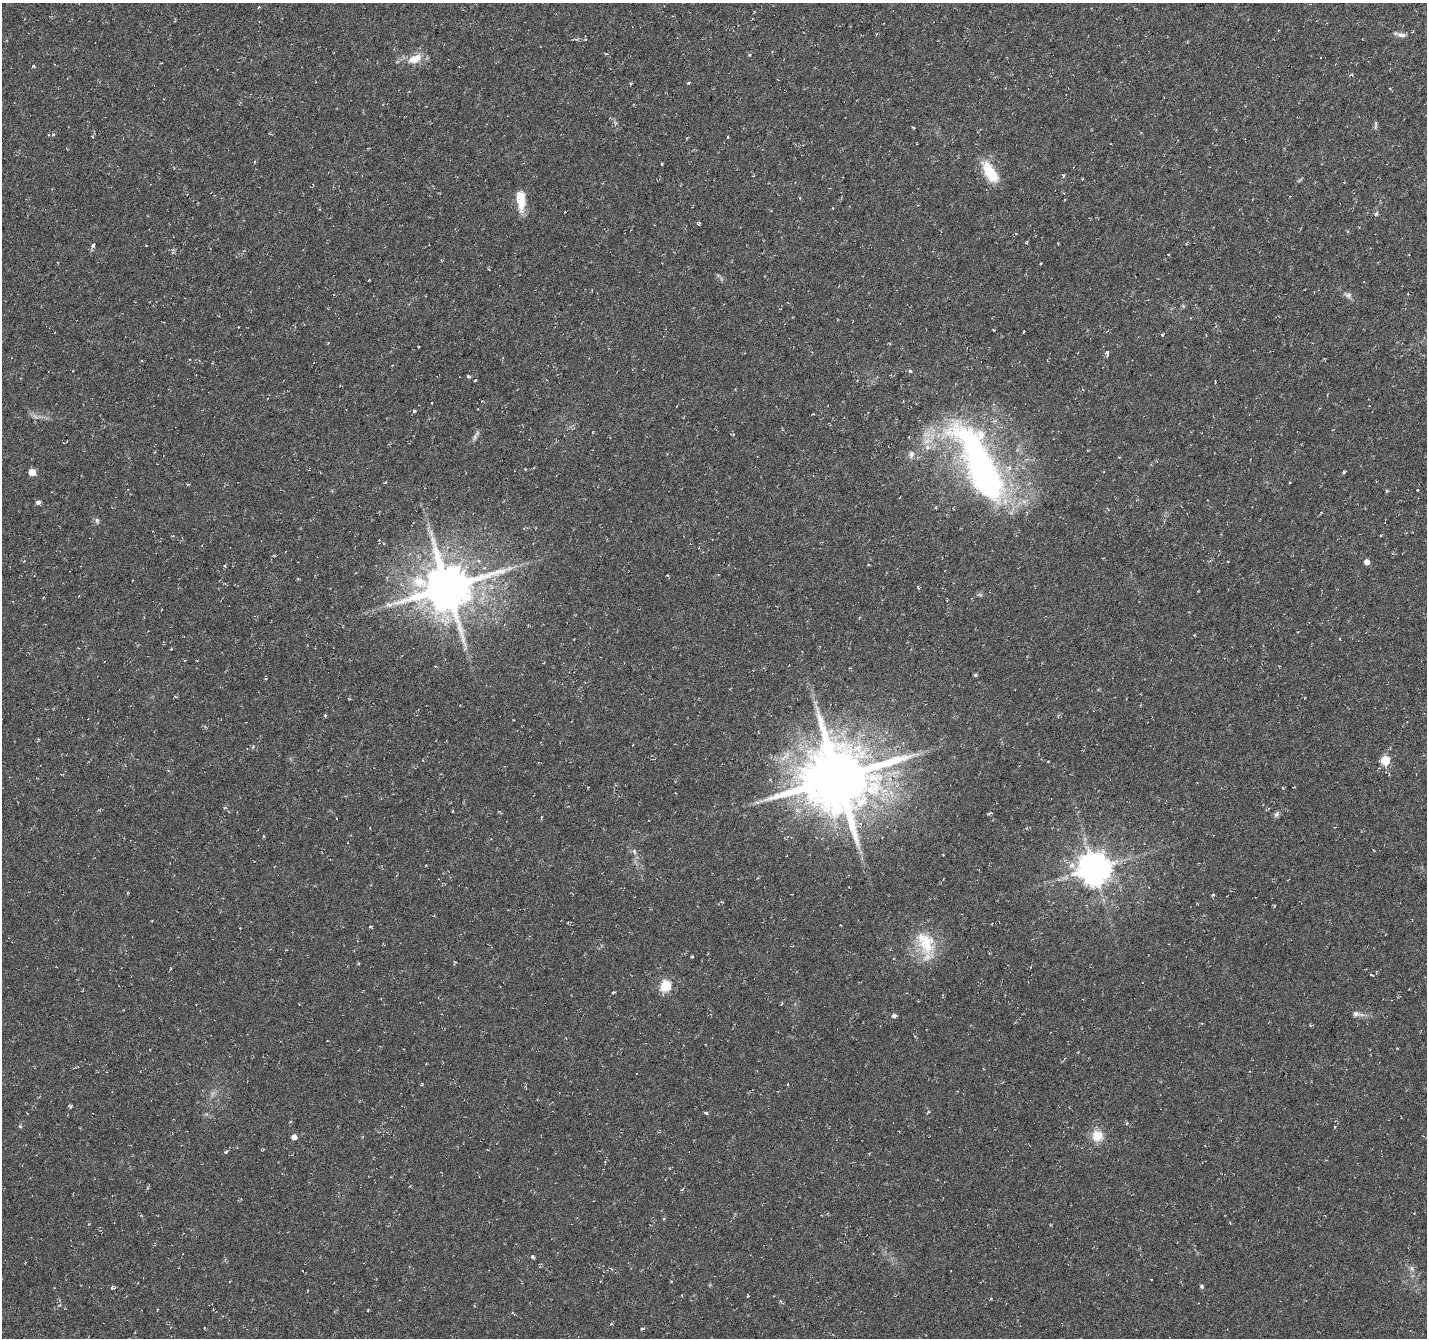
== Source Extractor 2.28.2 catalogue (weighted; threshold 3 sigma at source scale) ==
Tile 10 of 4 x 4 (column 2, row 3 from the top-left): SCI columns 1426-2850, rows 1539-2874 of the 5707 x 5815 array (HDU 1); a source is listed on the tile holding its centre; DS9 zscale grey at full resolution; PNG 1429 x 1340 px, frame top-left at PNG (2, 3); no overlay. Shown black and unused: <1% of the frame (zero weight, under 3 of 6 exposures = <1% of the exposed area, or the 3 px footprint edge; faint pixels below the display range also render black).
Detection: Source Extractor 2.28.2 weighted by HDU 2 'WHT'; one run over the whole footprint, this tile lists its part. Background 0.00531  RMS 0.004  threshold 0.0163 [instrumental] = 3 sigma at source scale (4.09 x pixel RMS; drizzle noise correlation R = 1.36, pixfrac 0.8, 0.0396/0.0396 arcsec/px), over >= 5 px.
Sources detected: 117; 1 too faint to see at this stretch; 1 inside a brighter object's white glare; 6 cosmic-ray / hot-pixel residue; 1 long thin detection or spike segment (spike, bleed or trail) — not listed; the other 108 listed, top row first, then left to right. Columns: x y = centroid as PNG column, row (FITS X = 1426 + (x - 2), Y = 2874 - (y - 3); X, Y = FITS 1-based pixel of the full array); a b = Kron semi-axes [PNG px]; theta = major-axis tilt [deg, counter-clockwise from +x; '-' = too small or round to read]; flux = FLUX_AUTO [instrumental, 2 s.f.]
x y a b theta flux
1401 35 13 6 -11 1.5
606 54 5 3 - 0.29
749 55 4 3 - 0.43
415 59 19 10 22 5.6
33 66 4 4 - 0.38
1351 75 6 3 0 0.48
688 83 4 3 - 0.47
1390 89 4 3 - 0.32
1375 125 11 3 87 0.65
53 134 4 4 - 0.53
92 136 4 2 - 0.26
687 137 4 3 - 0.29
727 137 3 2 - 0.4
661 164 3 2 - 0.38
990 172 26 11 -58 12
1063 175 4 3 - 0.44
1082 179 3 3 - 0.38
521 200 22 9 -85 8.1
1376 214 7 5 72 0.65
699 223 4 3 - 0.62
93 246 6 5 - 0.88
173 251 9 4 83 0.68
1168 254 3 2 - 0.26
1041 263 3 3 - 0.47
369 280 3 2 - 0.25
1348 295 11 7 -17 1.4
993 329 4 2 - 0.27
1024 331 3 2 - 0.27
1162 335 4 3 - 0.38
419 347 3 2 - 0.29
1107 353 7 4 -87 0.75
910 371 4 4 - 0.5
468 376 4 3 - 0.82
1327 394 4 2 - 0.3
432 403 3 2 - 0.28
1369 406 3 2 - 0.22
414 411 4 4 - 0.5
813 414 2 2 - 0.3
475 437 10 5 76 1.2
928 447 8 6 -19 1.5
911 454 10 7 86 1.6
1119 457 3 3 - 0.39
985 471 117 38 -63 120
32 472 5 5 - 6.6
1344 472 5 3 - 0.55
385 482 4 3 - 0.35
188 484 5 3 - 0.34
1417 490 3 2 - 0.54
1387 491 4 4 - 0.4
38 502 6 5 - 0.91
97 520 7 5 -87 0.84
431 533 8 4 -89 1.1
274 555 4 3 - 0.33
1228 561 3 2 - 0.37
1367 562 5 4 - 2.5
869 565 3 2 - 0.35
667 575 3 3 - 0.33
298 579 5 3 - 0.34
447 587 15 14 - 1900
859 618 4 3 - 0.31
1340 639 4 2 - 0.22
171 649 4 3 - 0.3
975 675 4 3 - 0.58
176 697 5 3 - 0.32
325 716 4 4 - 0.4
205 727 5 4 - 0.46
253 747 5 4 - 0.45
1385 760 6 5 - 14
1048 761 3 2 - 0.3
838 778 21 20 - 3100
452 811 4 2 - 0.26
990 813 5 3 - 0.56
1277 814 9 6 58 0.97
634 851 8 5 -51 1.1
943 855 3 2 - 0.22
1072 865 10 9 - 2.6
1094 869 9 9 - 740
758 877 5 3 - 0.34
1213 895 5 4 - 0.45
1274 905 4 3 - 0.31
841 925 3 2 - 0.31
370 926 5 3 - 0.37
925 943 36 21 -63 15
692 957 3 2 - 0.5
455 962 4 3 - 0.37
359 963 4 3 - 0.36
171 968 4 3 - 0.33
1371 975 5 2 - 0.38
665 986 6 5 - 30
1356 1014 12 7 -4 1.7
894 1016 5 4 - 1.2
70 1106 6 4 -54 0.51
706 1113 6 4 -28 0.46
1127 1123 5 3 - 0.44
20 1126 5 5 - 0.46
1097 1136 15 14 - 5.7
294 1137 5 5 - 2.2
226 1152 5 4 - 0.51
533 1257 5 4 - 0.67
1411 1268 8 5 -60 1
1151 1279 3 2 - 0.28
1201 1286 5 4 - 0.66
112 1288 6 3 81 0.46
682 1295 4 2 - 0.28
59 1305 5 4 - 0.47
513 1313 6 3 -46 0.42
611 1324 5 3 - 0.35
642 1329 5 3 - 0.55